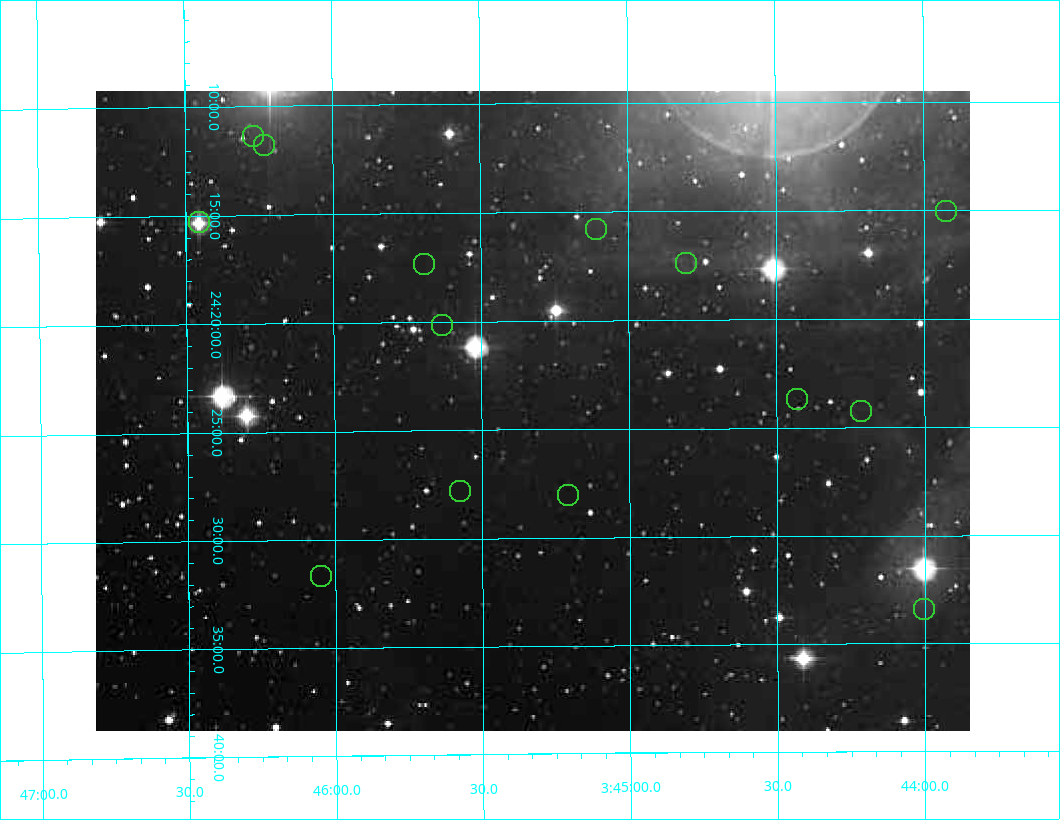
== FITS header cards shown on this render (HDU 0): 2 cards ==
NAXIS1  =                 1760
NAXIS2  =                 1280

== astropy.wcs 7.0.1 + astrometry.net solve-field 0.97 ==
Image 1760 x 1280 px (HDU 0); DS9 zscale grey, zoomed out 1/2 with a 90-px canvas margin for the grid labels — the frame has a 2x2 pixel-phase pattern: the four 2x2 pixel phases sit at different levels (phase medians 31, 31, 66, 66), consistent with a one-shot-colour (mosaic) sensor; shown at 1/2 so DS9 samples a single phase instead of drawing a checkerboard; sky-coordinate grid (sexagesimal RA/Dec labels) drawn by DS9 from the SOLVED WCS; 14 Tycho-2 reference stars matched to detected sources circled (green)
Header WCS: RA---TAN/DEC--TAN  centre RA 03:46:48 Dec +24:09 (56.70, +24.15 deg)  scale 2.78 arcsec/px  FOV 81.5' x 59.1'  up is +179 deg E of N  parity normal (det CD < 0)
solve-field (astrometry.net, Tycho-2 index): SOLVED blind (the header's WCS was not the basis of the solution)
Solved WCS: RA---TAN-SIP/DEC--TAN-SIP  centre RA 03:45:20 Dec +24:24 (56.33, +24.40 deg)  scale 1.39 arcsec/px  FOV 40.8' x 29.5'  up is -180 deg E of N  parity flipped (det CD > 0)
** header WCS and blind solve DISAGREE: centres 25.1' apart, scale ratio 0.501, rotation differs +1 deg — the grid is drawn from the SOLVED WCS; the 'Header WCS' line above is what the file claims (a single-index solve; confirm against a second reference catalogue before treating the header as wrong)
Tycho-2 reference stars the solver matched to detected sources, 14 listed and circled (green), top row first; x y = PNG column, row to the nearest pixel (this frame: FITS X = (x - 90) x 2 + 1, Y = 1280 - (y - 91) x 2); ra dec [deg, ICRS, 3 dp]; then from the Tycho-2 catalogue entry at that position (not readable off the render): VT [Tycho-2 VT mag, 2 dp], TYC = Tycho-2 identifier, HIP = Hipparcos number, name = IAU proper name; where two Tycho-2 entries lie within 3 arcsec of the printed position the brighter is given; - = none
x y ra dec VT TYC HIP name
254 137 56.567 +24.190 8.13 1800-1961-1 - -
264 146 56.557 +24.197 7.70 1800-1974-1 - -
946 212 55.981 +24.250 10.27 1799-81-1 - -
199 223 56.614 +24.255 7.34 1800-1908-1 - -
596 230 56.277 +24.264 8.55 1799-306-1 - -
424 264 56.422 +24.289 9.91 1799-978-1 - -
686 264 56.201 +24.289 5.44 1799-1440-1 17489 Celaeno
442 326 56.407 +24.336 7.20 1799-184-1 - -
798 400 56.107 +24.395 8.14 1803-188-1 - -
861 412 56.054 +24.404 10.39 1803-868-1 - -
460 492 56.394 +24.463 8.94 1803-104-1 - -
568 496 56.302 +24.467 4.27 1803-1585-1 17531 Taygeta
321 576 56.512 +24.528 6.42 1804-2521-1 17588 -
924 610 56.001 +24.557 8.09 1803-486-1 - -